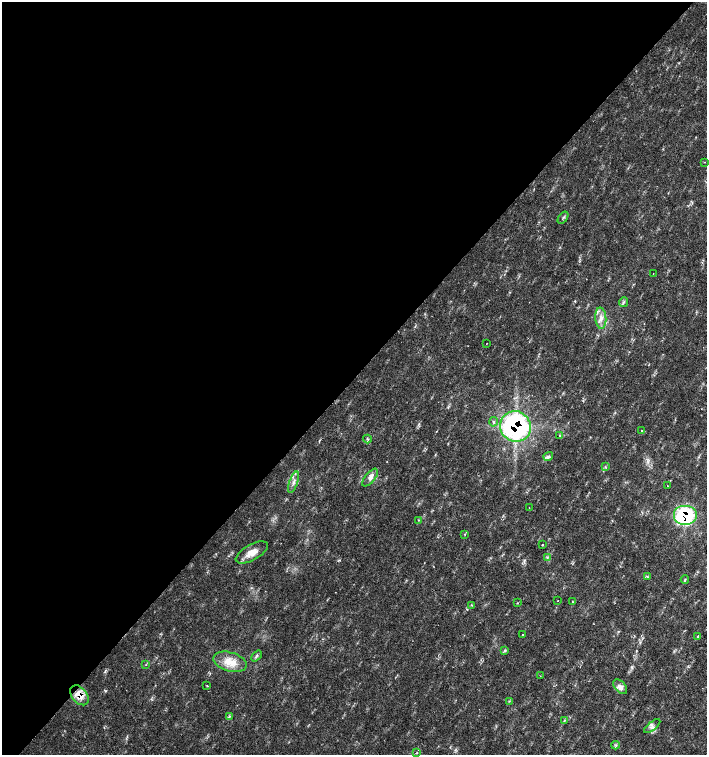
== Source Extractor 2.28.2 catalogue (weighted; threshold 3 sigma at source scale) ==
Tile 5 of 4 x 4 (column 1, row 2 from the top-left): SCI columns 226-1634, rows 3011-4516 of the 6023 x 6029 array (HDU 1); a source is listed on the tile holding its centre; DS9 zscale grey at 2 x 2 block average (1 PNG px = mean of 2 x 2 image px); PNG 709 x 757 px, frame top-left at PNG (2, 2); each listed source drawn as its Kron ellipse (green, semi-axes under 4 px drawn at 4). Shown black and unused: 50% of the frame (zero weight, under 2 of 3 exposures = <1% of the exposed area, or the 3 px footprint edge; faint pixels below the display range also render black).
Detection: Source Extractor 2.28.2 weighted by HDU 2 'WHT'; one run over the whole footprint, this tile lists its part. Background 0.0178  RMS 0.0029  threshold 0.0129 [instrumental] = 3 sigma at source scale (4.5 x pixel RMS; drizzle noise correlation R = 1.50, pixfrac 1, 0.0396/0.0396 arcsec/px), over >= 5 px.
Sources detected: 45; all 45 listed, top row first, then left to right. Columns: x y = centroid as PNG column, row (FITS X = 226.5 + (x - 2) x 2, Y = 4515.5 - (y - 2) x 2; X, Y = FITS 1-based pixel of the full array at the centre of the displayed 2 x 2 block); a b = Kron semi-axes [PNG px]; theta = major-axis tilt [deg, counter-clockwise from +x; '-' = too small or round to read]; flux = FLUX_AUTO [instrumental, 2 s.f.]
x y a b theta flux
705 162 2 2 - 0.31
563 218 7 2 52 0.89
653 274 2 2 - 0.32
624 302 5 3 - 0.92
601 318 11 5 -86 4.5
487 343 2 2 - 0.36
493 422 5 3 - 1.2
515 426 15 15 - 130
642 430 2 2 - 0.64
560 436 3 2 - 0.44
367 439 4 2 - 0.75
548 456 5 4 - 1.7
605 467 4 2 - 0.53
370 478 11 5 50 3.6
293 482 11 3 70 2.8
667 486 2 2 - 0.96
529 508 2 2 - 0.22
685 516 12 10 0 60
418 520 3 2 - 0.42
465 534 3 2 - 0.42
542 545 2 2 - 1.9
252 552 18 8 29 8.5
547 558 3 3 - 0.69
647 577 3 3 - 0.71
685 580 4 3 - 0.73
558 600 2 2 - 0.53
572 602 2 2 - 0.51
517 603 2 2 - 0.44
472 605 3 2 - 0.43
523 634 2 2 - 1.5
698 636 2 2 - 1.5
505 651 3 2 - 0.54
256 656 6 3 47 1.2
230 662 17 9 -16 11
146 665 2 2 - 0.28
540 676 2 2 - 0.36
207 686 2 2 - 0.45
620 687 8 5 -50 3.4
79 695 11 7 -50 9.6
509 701 3 2 - 0.54
229 716 3 2 - 0.62
564 720 3 3 - 0.56
652 726 10 4 39 2.2
615 745 4 2 - 0.81
417 753 3 2 - 0.51
Overlapping masked pixels (flux is a lower limit): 3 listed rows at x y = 515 426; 685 516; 79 695
Diffuse or blended objects may show on this block-average render without a row.